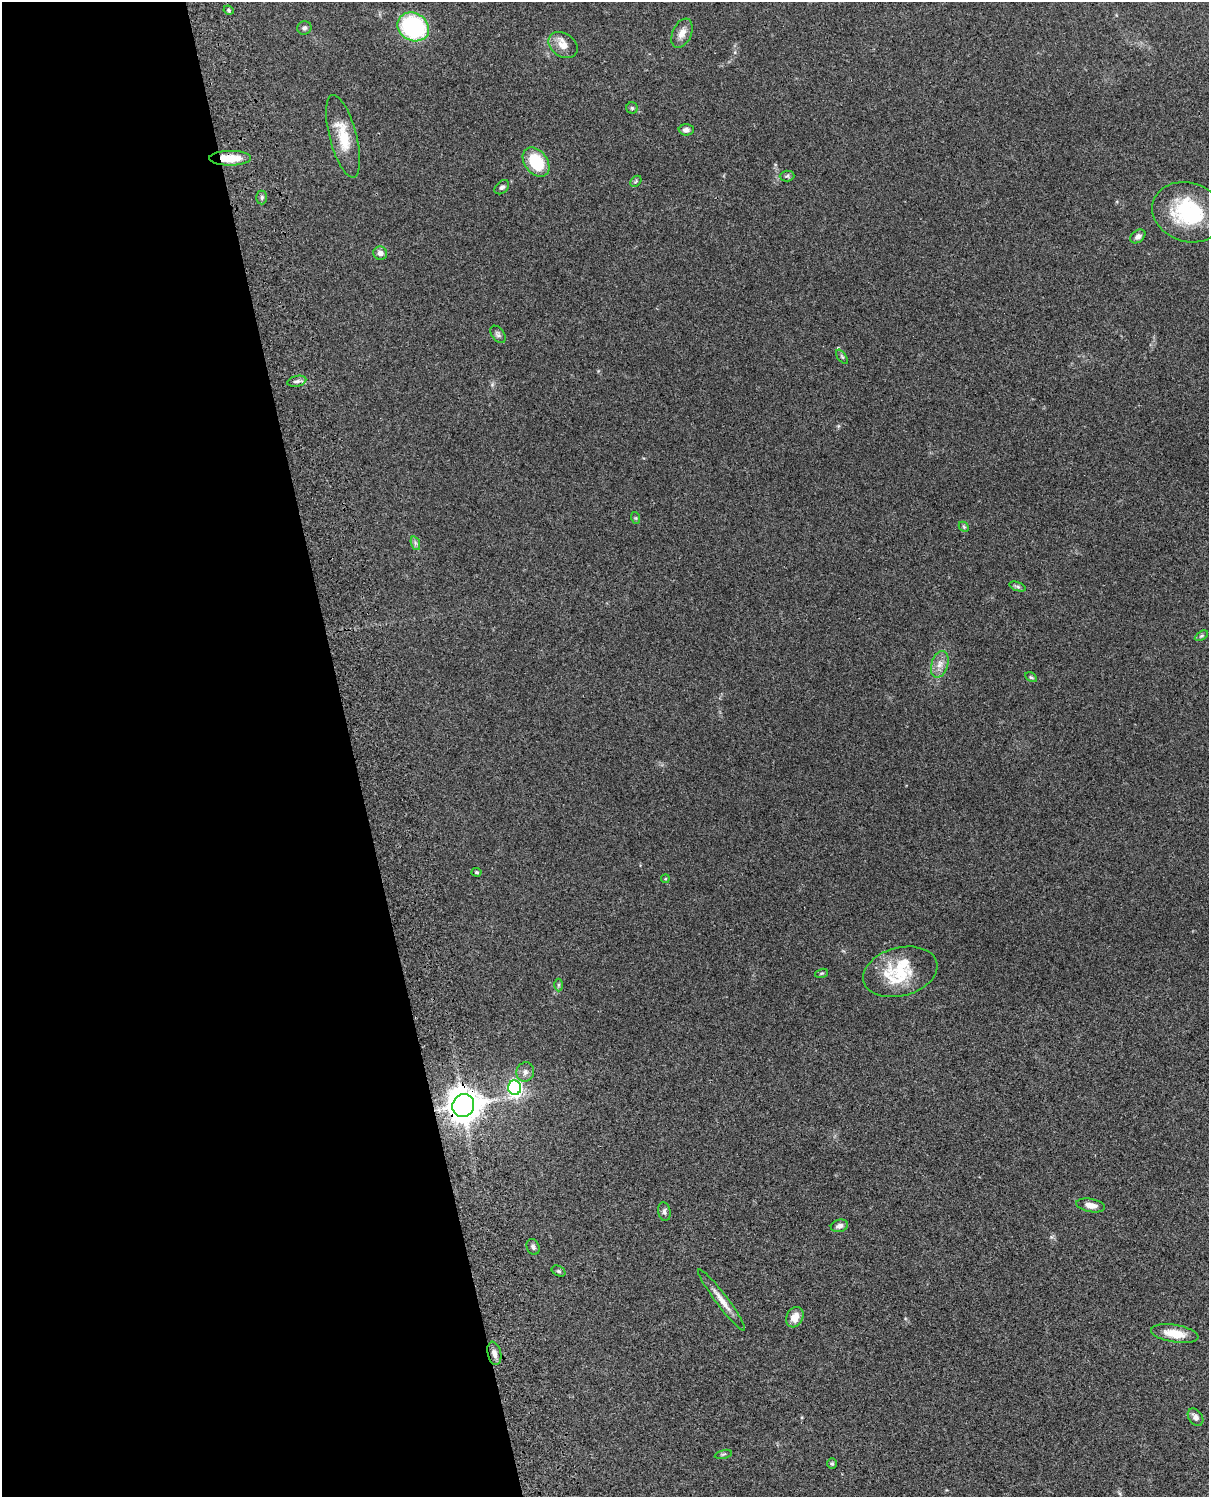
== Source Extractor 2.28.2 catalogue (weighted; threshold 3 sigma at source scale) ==
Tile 5 of 4 x 3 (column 1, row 2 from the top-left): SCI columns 140-1346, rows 1772-3266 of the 5086 x 4924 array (HDU 1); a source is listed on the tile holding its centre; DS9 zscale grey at full resolution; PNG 1211 x 1499 px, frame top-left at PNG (2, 2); each listed source drawn as its Kron ellipse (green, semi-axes under 4 px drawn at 4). Shown black and unused: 29% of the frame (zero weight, under 3 of 4 exposures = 6% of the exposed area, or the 3 px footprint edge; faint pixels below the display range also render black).
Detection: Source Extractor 2.28.2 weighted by HDU 2 'WHT'; one run over the whole footprint, this tile lists its part. Background 0.101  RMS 0.0064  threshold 0.0288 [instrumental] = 3 sigma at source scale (4.5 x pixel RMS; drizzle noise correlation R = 1.50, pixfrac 1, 0.05/0.05 arcsec/px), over >= 5 px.
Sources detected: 48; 1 inside a brighter listed object's ellipse — not listed separately; the other 47 listed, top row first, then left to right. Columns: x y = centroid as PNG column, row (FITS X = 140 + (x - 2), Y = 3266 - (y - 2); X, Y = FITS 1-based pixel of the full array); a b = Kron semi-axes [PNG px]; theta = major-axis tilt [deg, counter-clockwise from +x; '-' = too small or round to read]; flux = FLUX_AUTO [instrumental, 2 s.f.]
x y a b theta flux
229 10 5 4 - 0.97
413 27 16 13 -30 74
304 28 7 6 - 1.6
682 33 15 9 66 5.3
563 45 16 11 -35 6.4
632 108 5 5 - 1
686 130 7 5 -1 2.8
343 136 42 13 -75 18
230 158 21 7 0 13
536 162 16 11 -52 26
787 176 7 5 2 1.2
636 181 6 4 46 1
502 187 8 5 42 1.6
262 197 7 5 -90 1.3
1188 212 36 29 -18 49
1138 236 8 6 38 2.7
380 253 7 6 - 3.2
498 334 10 6 -53 1.7
842 357 8 4 -54 1
297 381 10 5 13 2
636 518 6 4 -71 0.69
964 527 6 4 -45 0.91
415 543 7 4 -72 1.5
1018 587 8 4 -19 1.1
1201 636 7 4 30 0.98
940 664 14 8 73 4.7
1031 677 6 4 -28 0.98
477 872 5 4 - 0.83
665 879 4 3 - 0.6
900 972 38 24 15 32
821 973 7 4 19 0.81
559 985 6 4 89 0.97
525 1072 10 9 - 2.7
515 1088 7 6 - 130
463 1106 12 10 61 1100
1091 1205 14 6 -10 4.6
664 1212 9 6 -81 1.8
839 1226 9 6 14 2.6
533 1247 8 6 -67 1.6
559 1271 7 5 -27 1.1
722 1300 38 6 -53 7.2
795 1317 11 8 62 6.2
1175 1334 24 8 -9 11
494 1353 12 6 -77 4
1196 1417 9 6 -53 3.1
723 1454 8 3 13 0.95
832 1464 5 5 - 0.87
Overlapping masked pixels (flux is a lower limit): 2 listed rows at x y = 230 158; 463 1106